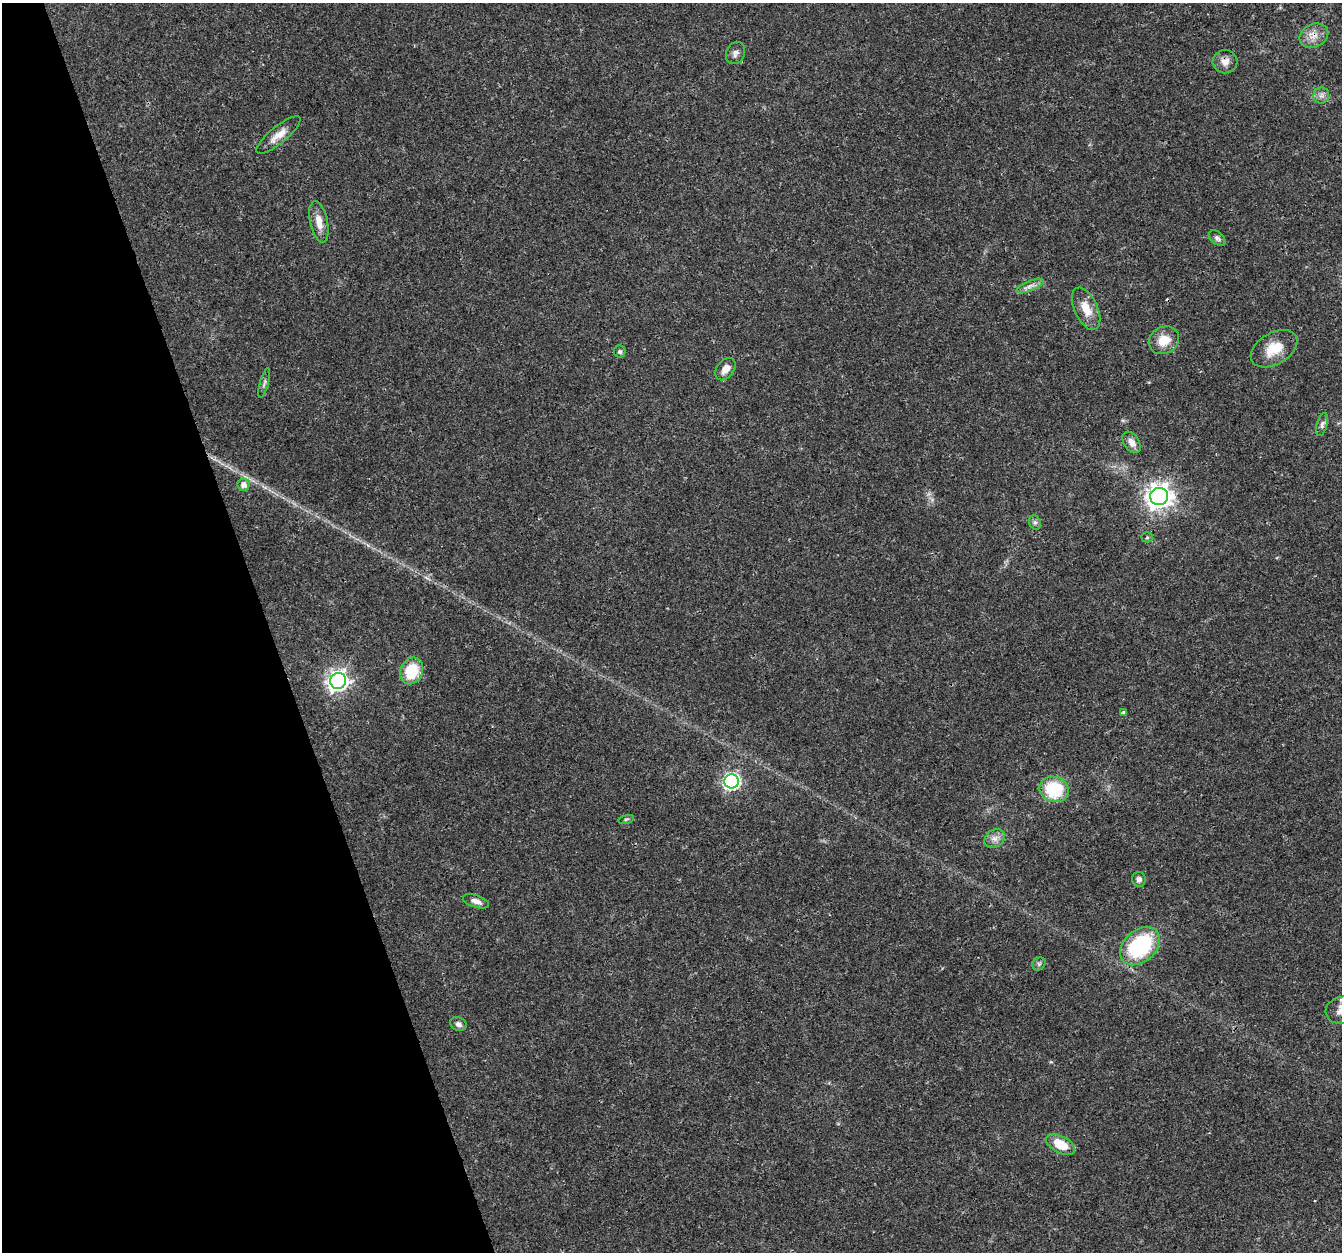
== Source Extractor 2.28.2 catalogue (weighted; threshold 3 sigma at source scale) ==
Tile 5 of 4 x 4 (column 1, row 2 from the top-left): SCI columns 1-1340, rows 2618-3867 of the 5358 x 5181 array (HDU 1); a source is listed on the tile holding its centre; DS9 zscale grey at full resolution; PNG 1344 x 1254 px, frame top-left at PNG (2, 3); each listed source drawn as its Kron ellipse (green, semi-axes under 4 px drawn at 4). Shown black and unused: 20% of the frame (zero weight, under 3 of 4 exposures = <1% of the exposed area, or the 3 px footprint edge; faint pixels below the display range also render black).
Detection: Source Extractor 2.28.2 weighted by HDU 2 'WHT'; one run over the whole footprint, this tile lists its part. Background 0.0264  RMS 0.002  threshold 0.0088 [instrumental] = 3 sigma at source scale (4.5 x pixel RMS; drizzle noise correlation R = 1.50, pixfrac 1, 0.0396/0.0396 arcsec/px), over >= 5 px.
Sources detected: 35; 1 cosmic-ray / hot-pixel residue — neither listed nor drawn; the other 34 listed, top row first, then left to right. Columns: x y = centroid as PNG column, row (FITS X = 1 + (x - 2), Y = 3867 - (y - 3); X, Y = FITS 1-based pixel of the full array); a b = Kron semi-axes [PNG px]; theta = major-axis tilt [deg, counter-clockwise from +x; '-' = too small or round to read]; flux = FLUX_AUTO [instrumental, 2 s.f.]
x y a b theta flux
1314 36 15 11 24 2
735 53 11 9 64 0.9
1225 62 12 11 - 1.6
1321 95 8 8 - 0.8
278 135 27 8 39 2.3
319 222 21 8 -78 2.4
1217 238 9 6 -39 0.64
1030 286 14 5 23 0.99
1086 309 23 11 -65 3.3
1164 340 15 13 29 3.4
1274 349 25 15 31 4.6
620 352 6 6 - 0.43
725 369 13 8 52 1.5
264 383 15 4 75 0.54
1322 424 12 5 73 0.68
1132 442 12 7 -57 1.5
244 485 6 6 - 1.1
1159 496 9 8 - 180
1035 522 7 5 -69 0.54
1147 537 5 5 - 0.28
412 671 14 11 65 6.6
338 681 8 8 - 100
1124 712 3 3 - 2.9
731 781 7 7 - 51
1054 789 15 12 -20 11
626 819 8 3 13 0.27
995 838 11 8 36 1.3
1139 879 7 7 - 0.83
476 901 13 6 -18 1.2
1140 946 22 16 42 19
1039 964 7 6 - 0.42
1341 1010 16 13 17 2.3
458 1024 8 6 -25 0.75
1060 1144 16 8 -27 4.6
Overlapping masked pixels (flux is a lower limit): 2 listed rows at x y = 1314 36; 338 681
Isophote crosses this tile's border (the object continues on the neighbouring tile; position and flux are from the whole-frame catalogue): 1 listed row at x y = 1341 1010